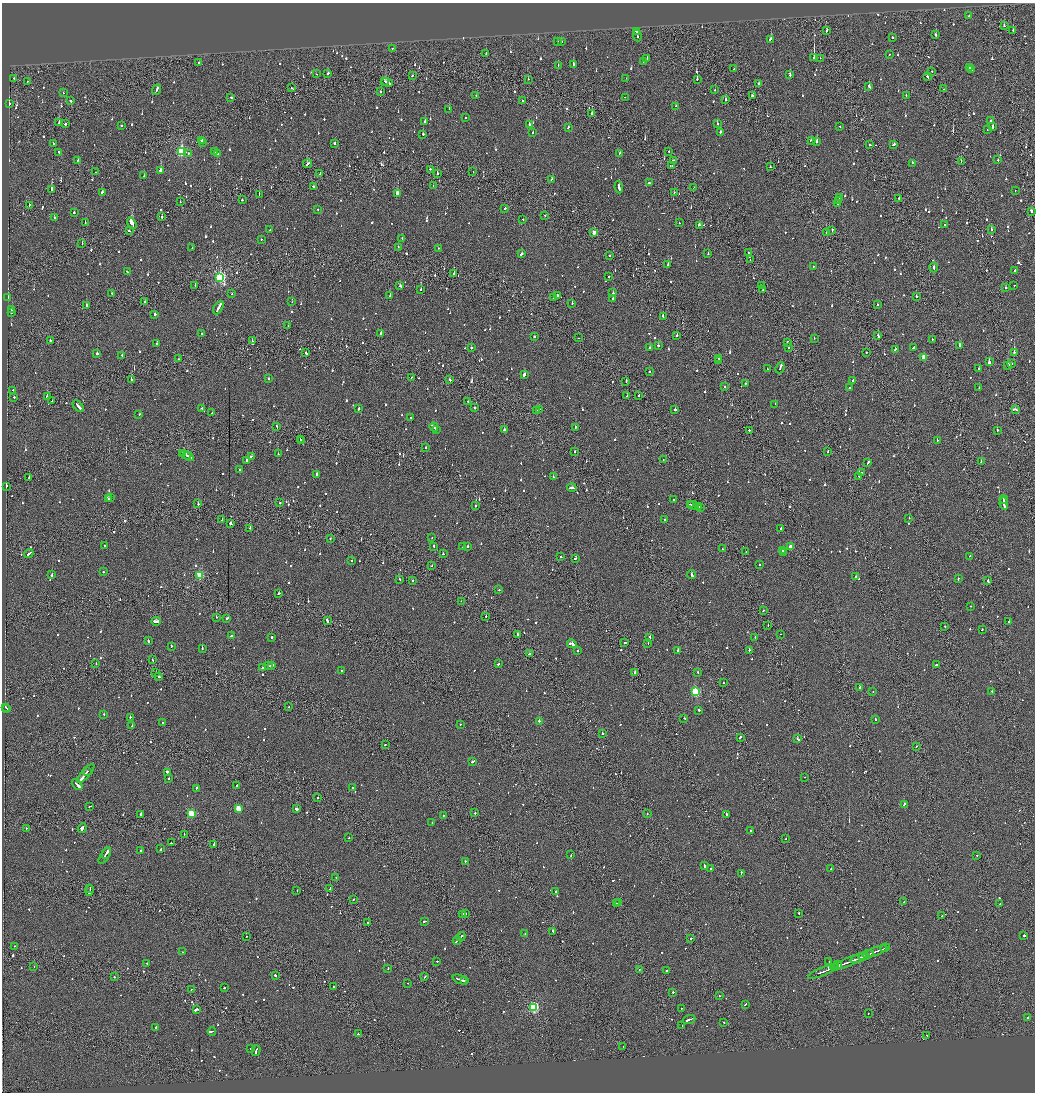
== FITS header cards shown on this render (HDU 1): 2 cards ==
NAXIS1  =                 2065
NAXIS2  =                 2180

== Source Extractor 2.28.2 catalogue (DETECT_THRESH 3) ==
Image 2065 x 2180 px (HDU 1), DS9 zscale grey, zoomed out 1/2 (1 PNG px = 2 x 2 image px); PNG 1037 x 1094 px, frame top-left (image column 1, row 2179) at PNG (2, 3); each listed source drawn as its Kron ellipse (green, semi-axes under 4 px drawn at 4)
Background -0.0959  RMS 0.061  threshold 0.182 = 3 sigma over >= 5 px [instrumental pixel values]
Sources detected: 1361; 82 cannot appear on this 1/2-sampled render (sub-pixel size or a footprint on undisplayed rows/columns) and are neither listed nor drawn; of the other 1279, the 500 brightest by FLUX_AUTO listed and drawn (779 fainter detections omitted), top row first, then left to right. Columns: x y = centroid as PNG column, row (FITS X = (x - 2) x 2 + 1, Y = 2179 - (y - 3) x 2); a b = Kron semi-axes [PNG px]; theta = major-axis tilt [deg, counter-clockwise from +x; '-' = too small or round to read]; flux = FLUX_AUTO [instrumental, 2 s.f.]
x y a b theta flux
969 16 2 2 - 69
1004 26 2 2 - 110
1013 30 2 2 - 120
826 31 2 2 - 120
636 32 3 1 - 130
637 35 6 2 -83 260
935 35 2 2 - 220
892 38 2 2 - 130
771 39 2 2 - 140
557 41 2 2 - 73
561 41 2 2 - 170
393 48 2 2 - 51
486 54 2 2 - 110
889 54 2 2 - 61
814 58 3 1 - 5400
820 58 2 1 - 53
647 59 3 2 - 67
643 62 2 2 - 81
199 63 2 2 - 63
558 65 2 1 - 76
573 65 2 2 - 190
970 68 3 2 - 130
734 69 2 2 - 110
971 69 3 2 - 79
932 71 2 1 - 62
328 73 2 2 - 150
316 74 2 1 - 54
790 75 3 2 - 120
412 76 2 2 - 54
928 77 3 2 - 260
14 78 2 2 - 60
626 78 2 1 - 62
528 79 2 2 - 130
697 79 2 2 - 380
27 81 2 1 - 62
384 81 2 2 - 99
387 82 6 2 -21 240
758 83 2 2 - 260
869 86 3 2 - 330
291 88 2 1 - 130
944 89 2 1 - 54
156 90 6 2 66 210
715 90 2 1 - 84
380 91 2 2 - 130
63 93 2 2 - 71
476 95 2 2 - 78
906 95 2 2 - 53
752 96 3 2 - 140
231 97 3 2 - 60
625 97 2 1 - 67
725 100 2 2 - 210
70 101 3 2 - 98
522 101 2 1 - 82
9 104 3 2 - 62
676 106 2 2 - 62
449 109 2 2 - 91
592 113 2 2 - 430
465 118 2 2 - 63
991 121 2 2 - 52
425 122 2 2 - 130
59 123 3 2 - 180
65 124 2 2 - 220
529 124 2 2 - 79
717 124 2 2 - 330
121 126 2 2 - 110
840 126 2 2 - 60
993 127 3 2 - 220
568 128 2 2 - 150
987 129 2 1 - 70
720 132 2 2 - 150
533 133 2 2 - 56
423 134 2 2 - 130
201 140 2 2 - 130
811 141 3 2 - 63
203 142 2 1 - 210
817 142 2 2 - 490
335 143 2 2 - 61
53 144 2 2 - 74
893 144 3 2 - 110
870 145 2 2 - 140
59 152 3 2 - 140
182 152 4 3 - 1200
215 152 2 1 - 79
669 152 2 2 - 70
188 153 2 2 - 56
619 153 2 2 - 60
217 154 4 2 - 150
77 160 2 2 - 88
673 160 2 2 - 99
998 160 2 2 - 77
961 161 2 1 - 58
912 163 2 2 - 81
308 164 4 2 - 140
671 165 3 2 - 59
770 167 2 2 - 58
430 169 2 2 - 72
160 171 2 2 - 380
473 171 2 2 - 68
96 172 2 1 - 60
320 173 3 1 - 160
437 174 2 2 - 200
144 176 2 2 - 84
552 179 3 2 - 72
650 183 3 2 - 98
313 186 2 2 - 68
433 186 2 1 - 79
619 187 6 2 -81 200
694 187 2 1 - 76
52 189 2 2 - 500
1015 190 2 2 - 53
102 192 2 2 - 77
674 192 2 2 - 55
397 193 3 2 - 300
259 194 3 1 - 58
840 198 2 2 - 70
899 198 2 2 - 290
242 200 2 2 - 180
839 200 2 2 - 130
180 202 2 1 - 55
838 204 2 2 - 150
29 205 3 1 - 70
505 208 2 2 - 160
318 209 2 2 - 110
1031 211 3 2 - 170
74 212 2 2 - 60
545 216 2 1 - 120
162 217 2 2 - 260
54 218 2 2 - 99
523 219 2 2 - 64
85 222 2 2 - 55
132 223 6 2 -56 1500
679 223 2 1 - 90
699 225 3 2 - 94
945 225 2 2 - 78
270 229 2 2 - 590
832 230 3 2 - 170
991 230 2 2 - 60
129 231 2 2 - 96
826 232 2 2 - 72
594 233 3 2 - 97
402 238 2 2 - 70
261 239 2 2 - 100
82 243 2 1 - 57
398 247 2 1 - 83
192 248 2 2 - 88
439 248 2 1 - 63
748 253 2 1 - 58
521 254 3 2 - 120
708 254 2 2 - 54
609 256 2 2 - 96
750 260 2 1 - 54
668 264 3 2 - 220
813 266 2 1 - 69
934 267 5 2 - 440
1015 270 2 2 - 300
127 271 2 2 - 52
454 274 2 2 - 260
609 276 2 2 - 100
220 277 4 3 - 1700
195 285 2 1 - 52
762 285 2 1 - 64
1014 285 2 2 - 56
400 286 3 2 - 120
1006 287 2 2 - 270
421 289 2 2 - 220
763 290 2 1 - 100
112 293 2 2 - 54
613 293 2 2 - 76
232 294 2 1 - 62
557 295 3 2 - 240
390 296 2 2 - 94
916 296 2 2 - 120
8 297 2 2 - 58
553 297 2 2 - 82
613 298 2 2 - 110
145 302 3 2 - 60
292 302 2 1 - 69
572 303 2 2 - 53
86 305 2 2 - 130
877 305 2 2 - 91
218 307 7 2 62 470
11 309 2 2 - 110
12 312 3 2 - 240
155 314 2 2 - 550
663 316 3 2 - 110
288 326 2 2 - 89
381 333 2 2 - 83
201 334 2 2 - 67
677 335 2 2 - 430
534 336 2 2 - 540
878 336 3 2 - 240
579 338 2 2 - 67
814 338 2 1 - 54
932 339 2 1 - 380
50 340 2 2 - 65
252 341 2 2 - 65
787 342 2 1 - 120
157 344 2 2 - 88
658 345 2 2 - 810
959 345 2 2 - 440
788 347 2 1 - 77
471 348 2 2 - 130
650 348 2 2 - 84
913 348 3 2 - 150
895 349 3 2 - 71
866 352 2 2 - 110
1014 352 2 2 - 340
306 353 3 2 - 200
97 354 2 2 - 140
122 355 2 2 - 87
924 358 3 3 - 220
178 359 2 1 - 69
719 359 2 1 - 74
719 360 2 1 - 57
989 362 3 2 - 380
1011 363 3 2 - 150
1008 366 3 2 - 1100
780 368 5 2 - 330
979 368 2 2 - 83
767 369 3 2 - 130
649 372 2 2 - 150
524 375 3 2 - 630
411 377 2 1 - 80
268 378 2 2 - 130
131 379 2 2 - 76
450 380 3 2 - 84
626 381 2 1 - 78
853 381 2 2 - 380
746 383 2 2 - 54
724 386 2 1 - 160
850 388 2 2 - 55
979 388 2 2 - 61
13 390 2 2 - 67
627 395 2 2 - 67
639 395 2 2 - 150
14 397 2 2 - 96
47 397 2 2 - 230
52 401 2 1 - 120
468 402 2 2 - 57
775 404 2 2 - 290
78 406 7 2 -46 370
474 407 3 2 - 88
201 408 3 2 - 76
359 408 3 2 - 160
539 409 3 2 - 220
675 409 2 2 - 210
1015 409 4 2 - 160
537 410 4 2 - 230
212 413 2 2 - 170
139 414 2 2 - 110
411 417 2 2 - 51
277 427 3 1 - 110
434 427 4 2 - 300
575 427 2 2 - 180
437 429 3 1 - 150
504 430 3 2 - 140
749 430 2 1 - 100
997 430 2 2 - 230
300 439 2 1 - 200
937 440 2 2 - 66
301 441 2 2 - 230
426 448 2 2 - 79
574 452 2 2 - 77
828 452 2 2 - 52
183 453 2 1 - 65
278 454 2 2 - 51
185 455 5 2 - 220
188 456 6 2 -29 230
251 456 3 2 - 68
246 460 2 2 - 150
663 460 2 2 - 60
981 461 3 2 - 76
868 463 3 2 - 120
239 470 2 2 - 66
861 473 2 1 - 100
317 474 3 2 - 160
859 476 2 2 - 310
553 477 2 2 - 180
29 478 2 2 - 60
6 486 2 2 - 350
572 488 5 2 - 140
111 497 2 2 - 55
108 499 3 2 - 160
1003 499 4 2 - 200
674 500 2 2 - 130
280 503 2 2 - 100
198 504 2 2 - 86
1004 504 6 2 -82 300
690 505 2 1 - 130
693 505 6 2 -6 380
475 506 2 2 - 53
699 506 3 1 - 150
700 507 2 2 - 130
909 518 2 2 - 150
665 519 2 2 - 63
222 520 2 1 - 150
231 524 2 2 - 150
250 528 2 2 - 430
781 528 2 2 - 67
330 538 2 2 - 69
432 538 2 2 - 51
105 546 2 2 - 52
434 546 3 2 - 85
463 546 2 2 - 67
468 546 2 2 - 120
790 547 2 2 - 80
722 549 2 2 - 65
783 550 3 2 - 92
746 552 2 1 - 86
783 552 2 1 - 51
29 554 5 2 - 370
443 554 2 2 - 52
970 556 2 1 - 65
561 557 2 2 - 66
575 558 2 2 - 74
352 560 2 2 - 52
432 565 2 1 - 57
760 565 2 2 - 230
103 572 2 2 - 120
52 575 2 2 - 81
200 575 3 3 - 600
691 575 4 2 - 250
856 577 2 2 - 130
399 579 2 2 - 61
958 579 3 2 - 86
413 580 2 2 - 58
988 581 3 2 - 230
499 590 2 2 - 71
279 593 2 2 - 140
461 601 2 2 - 51
971 606 2 2 - 55
763 610 2 1 - 81
486 616 2 2 - 160
216 617 2 2 - 88
227 618 2 2 - 250
156 621 5 2 - 290
327 621 3 2 - 200
1009 621 2 2 - 290
768 625 2 1 - 91
945 626 2 1 - 160
982 630 2 2 - 65
781 634 2 1 - 55
518 635 4 2 - 200
231 636 2 2 - 190
272 637 2 2 - 320
650 637 3 2 - 170
755 637 2 2 - 53
148 641 2 2 - 250
625 642 2 2 - 190
648 643 2 2 - 290
572 644 5 2 - 500
171 646 2 2 - 180
202 649 3 2 - 54
678 650 2 2 - 260
749 650 2 1 - 280
577 651 2 2 - 53
530 654 4 2 - 130
152 660 2 2 - 65
96 664 2 2 - 57
499 664 3 2 - 73
272 665 4 2 - 140
936 665 2 2 - 300
269 666 3 2 - 130
262 668 2 2 - 84
341 671 2 2 - 68
635 672 2 2 - 190
698 672 2 2 - 72
156 673 2 1 - 93
159 677 2 2 - 170
724 683 2 1 - 65
860 688 3 2 - 330
873 691 2 2 - 53
992 691 2 1 - 200
696 692 3 3 - 1000
5 707 3 2 - 210
289 707 2 2 - 51
7 709 3 2 - 240
699 710 2 2 - 200
104 714 2 2 - 73
130 717 2 2 - 160
684 718 2 2 - 65
875 719 2 2 - 230
539 721 2 2 - 270
162 723 2 2 - 140
460 724 2 2 - 62
132 726 2 2 - 66
602 733 2 2 - 74
740 737 3 2 - 220
798 739 3 1 - 160
385 744 2 1 - 410
916 746 2 2 - 63
472 762 2 2 - 220
87 771 2 2 - 110
167 772 2 2 - 560
86 773 12 2 49 780
805 777 2 1 - 55
169 778 2 2 - 58
77 785 6 2 -42 310
237 786 2 2 - 240
196 788 3 2 - 95
352 788 2 2 - 52
318 797 2 1 - 150
904 804 3 2 - 150
90 806 3 2 - 260
238 808 3 3 - 340
296 809 2 2 - 380
191 813 3 3 - 520
475 813 2 2 - 73
647 813 2 1 - 71
726 814 2 2 - 340
140 815 4 2 - 230
443 815 2 2 - 73
432 823 2 2 - 59
26 828 2 2 - 74
82 828 5 2 - 490
750 831 2 2 - 100
184 834 2 1 - 57
349 838 2 2 - 63
786 839 2 1 - 53
171 843 2 1 - 75
214 844 3 2 - 260
161 849 3 2 - 89
141 850 2 2 - 84
106 853 6 2 58 280
571 855 2 1 - 52
977 855 2 1 - 170
105 856 9 1 57 190
465 861 2 2 - 75
704 865 3 2 - 110
711 868 2 2 - 150
831 869 2 1 - 110
741 873 3 1 - 150
336 878 2 1 - 53
330 888 3 1 - 100
90 889 3 1 - 91
90 890 5 1 - 220
297 890 2 2 - 53
555 891 2 2 - 160
353 899 2 2 - 89
904 902 2 2 - 150
616 903 2 2 - 230
618 903 2 2 - 76
1000 903 2 2 - 220
799 913 2 2 - 78
463 914 2 2 - 110
465 914 2 2 - 73
942 916 2 1 - 52
424 921 3 2 - 83
368 923 2 1 - 65
553 931 2 1 - 400
525 934 3 2 - 67
1024 935 2 2 - 460
246 936 2 2 - 84
461 937 5 2 - 180
691 938 2 1 - 480
457 940 4 2 - 170
15 946 2 2 - 72
885 948 5 1 - 260
182 952 2 2 - 51
875 952 13 2 21 630
866 955 8 2 20 420
859 958 9 1 20 420
437 961 2 2 - 53
849 961 20 2 21 1000
829 962 2 1 - 110
147 963 2 1 - 51
838 965 3 2 - 870
34 966 2 1 - 66
835 967 3 2 - 280
388 969 2 2 - 190
639 970 2 1 - 120
666 971 2 2 - 190
824 971 17 2 22 680
275 975 2 2 - 110
425 976 3 1 - 87
115 977 2 2 - 57
460 979 8 2 -22 350
464 981 4 2 - 150
408 983 2 1 - 340
334 987 2 1 - 180
224 988 2 2 - 75
191 990 2 1 - 57
673 992 2 2 - 620
719 996 2 2 - 81
745 1004 2 2 - 61
534 1007 3 3 - 1400
681 1008 2 2 - 110
196 1009 4 2 - 380
868 1013 2 2 - 58
1027 1017 2 2 - 100
689 1019 6 2 20 390
724 1022 2 1 - 66
682 1025 2 2 - 290
156 1027 2 2 - 74
212 1031 4 2 - 330
358 1034 2 2 - 57
927 1035 2 2 - 70
623 1046 2 2 - 330
251 1048 2 2 - 89
256 1051 5 2 - 210
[779 fainter detections neither listed nor drawn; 82 sub-pixel or undisplayed-footprint detections neither listed nor drawn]